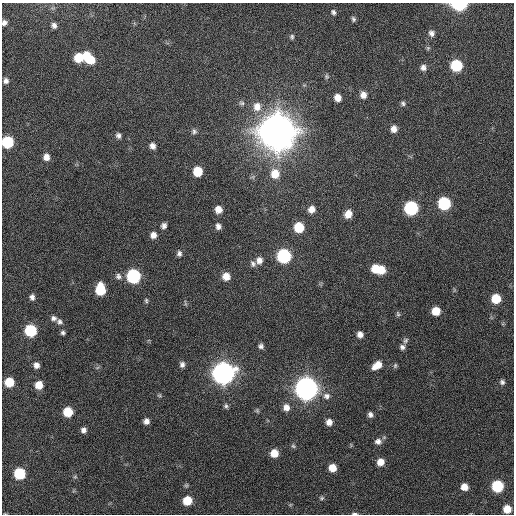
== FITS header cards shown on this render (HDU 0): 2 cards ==
NAXIS1  =                  512 / Axis length
NAXIS2  =                  512 / Axis length

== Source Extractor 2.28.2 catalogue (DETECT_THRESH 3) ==
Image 512 x 512 px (HDU 0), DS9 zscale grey, 1 PNG px = 1 image px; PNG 516 x 516 px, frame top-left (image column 1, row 512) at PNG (2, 3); no overlay
Background 387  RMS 9.8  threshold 29.3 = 3 sigma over >= 5 px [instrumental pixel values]
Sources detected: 98; all 98 listed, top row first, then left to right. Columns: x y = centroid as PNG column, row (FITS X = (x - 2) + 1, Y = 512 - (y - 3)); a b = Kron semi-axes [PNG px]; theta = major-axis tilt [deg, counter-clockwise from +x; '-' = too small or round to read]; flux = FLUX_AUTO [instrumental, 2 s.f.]
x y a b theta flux
459 4 9 5 0 7.7e+04
333 12 7 6 - 1.6e+03
353 19 6 5 - 1.5e+03
4 23 6 5 - 2.4e+03
54 25 7 6 - 2.6e+03
431 33 8 7 - 2.7e+03
292 37 6 5 - 1.4e+03
428 48 6 5 - 9.8e+02
87 56 9 7 -79 1.1e+04
78 58 9 8 - 1.6e+04
91 60 8 7 - 8.9e+03
456 65 8 7 - 4.1e+04
423 68 7 7 - 2.8e+03
327 76 7 6 - 1.3e+03
6 81 7 6 - 2.4e+03
363 95 8 7 - 4.4e+03
338 98 7 6 - 6.1e+03
242 103 8 6 -2 1.6e+03
403 103 7 6 - 1.5e+03
257 107 13 11 81 7.7e+03
394 129 8 7 - 4.2e+03
194 131 7 6 - 1.6e+03
277 131 12 11 - 3.7e+06
118 135 7 6 - 2.1e+03
7 142 8 7 - 4.2e+04
152 146 7 6 - 3.3e+03
46 157 8 7 - 4.3e+03
198 171 7 7 - 1.6e+04
275 174 10 9 - 1.0e+04
444 203 8 8 - 6.0e+04
411 208 8 8 - 8.4e+04
218 209 7 7 - 5.6e+03
312 209 7 7 - 5.2e+03
348 214 8 7 - 6.7e+03
164 226 6 5 - 2.4e+03
218 226 8 6 -78 2.8e+03
299 227 8 7 - 2.1e+04
153 235 7 6 - 4.1e+03
179 253 7 6 - 2.0e+03
284 256 8 8 - 8.9e+04
259 260 9 8 - 4.2e+03
253 264 9 7 -60 2.1e+03
375 269 8 8 - 1.1e+04
381 270 8 7 - 1.1e+04
118 276 8 7 - 2.4e+03
133 276 8 8 - 9.1e+04
226 276 8 7 - 6.7e+03
100 289 9 7 -89 2.8e+04
32 297 7 6 - 2.4e+03
496 299 7 7 - 1.8e+04
146 300 7 5 -76 1.1e+03
185 303 8 3 -78 8.8e+02
436 311 7 7 - 1.1e+04
398 314 8 5 -71 1.2e+03
53 318 7 6 - 2.3e+03
59 322 8 7 - 2.2e+03
30 330 8 7 - 4.8e+04
63 333 5 4 - 1.5e+03
360 334 6 6 - 3.5e+03
405 341 8 6 63 1.7e+03
261 346 6 6 - 2.0e+03
402 347 7 6 - 2.2e+03
182 364 7 6 - 2.3e+03
36 365 7 6 - 3.4e+03
377 365 11 7 36 7.7e+03
395 366 7 5 75 1.1e+03
97 368 6 4 20 9.3e+02
223 373 9 9 - 7.1e+05
9 382 7 7 - 1.6e+04
502 382 7 7 - 1.9e+03
39 385 7 7 - 8.8e+03
306 388 9 9 - 8.2e+05
159 395 6 5 - 9.2e+02
326 396 10 9 - 3.5e+03
226 406 7 6 - 1.5e+03
286 407 8 7 - 4.5e+03
257 411 7 5 -70 1.0e+03
68 412 7 7 - 1.8e+04
370 415 6 6 - 2.3e+03
146 421 6 5 - 3.1e+03
329 422 6 6 - 4.3e+03
83 430 7 6 - 2.7e+03
378 441 9 8 - 3.4e+03
293 446 6 5 - 1.1e+03
274 453 7 7 - 9.8e+03
380 462 7 7 - 6.6e+03
332 468 7 6 - 8.4e+03
19 473 7 7 - 3.8e+04
75 477 6 5 - 9.6e+02
186 485 7 5 69 1.1e+03
497 486 7 7 - 4.6e+04
464 487 6 6 - 6.5e+03
321 498 7 5 15 1.3e+03
187 501 7 7 - 1.5e+04
290 505 6 3 19 6.5e+02
507 509 6 6 - 1.0e+04
5 514 5 3 - 4.7e+02
355 514 8 3 0 1.2e+03
At the frame edge (FLAGS 8, measured only in part): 5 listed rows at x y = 459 4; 4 23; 7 142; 5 514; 355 514